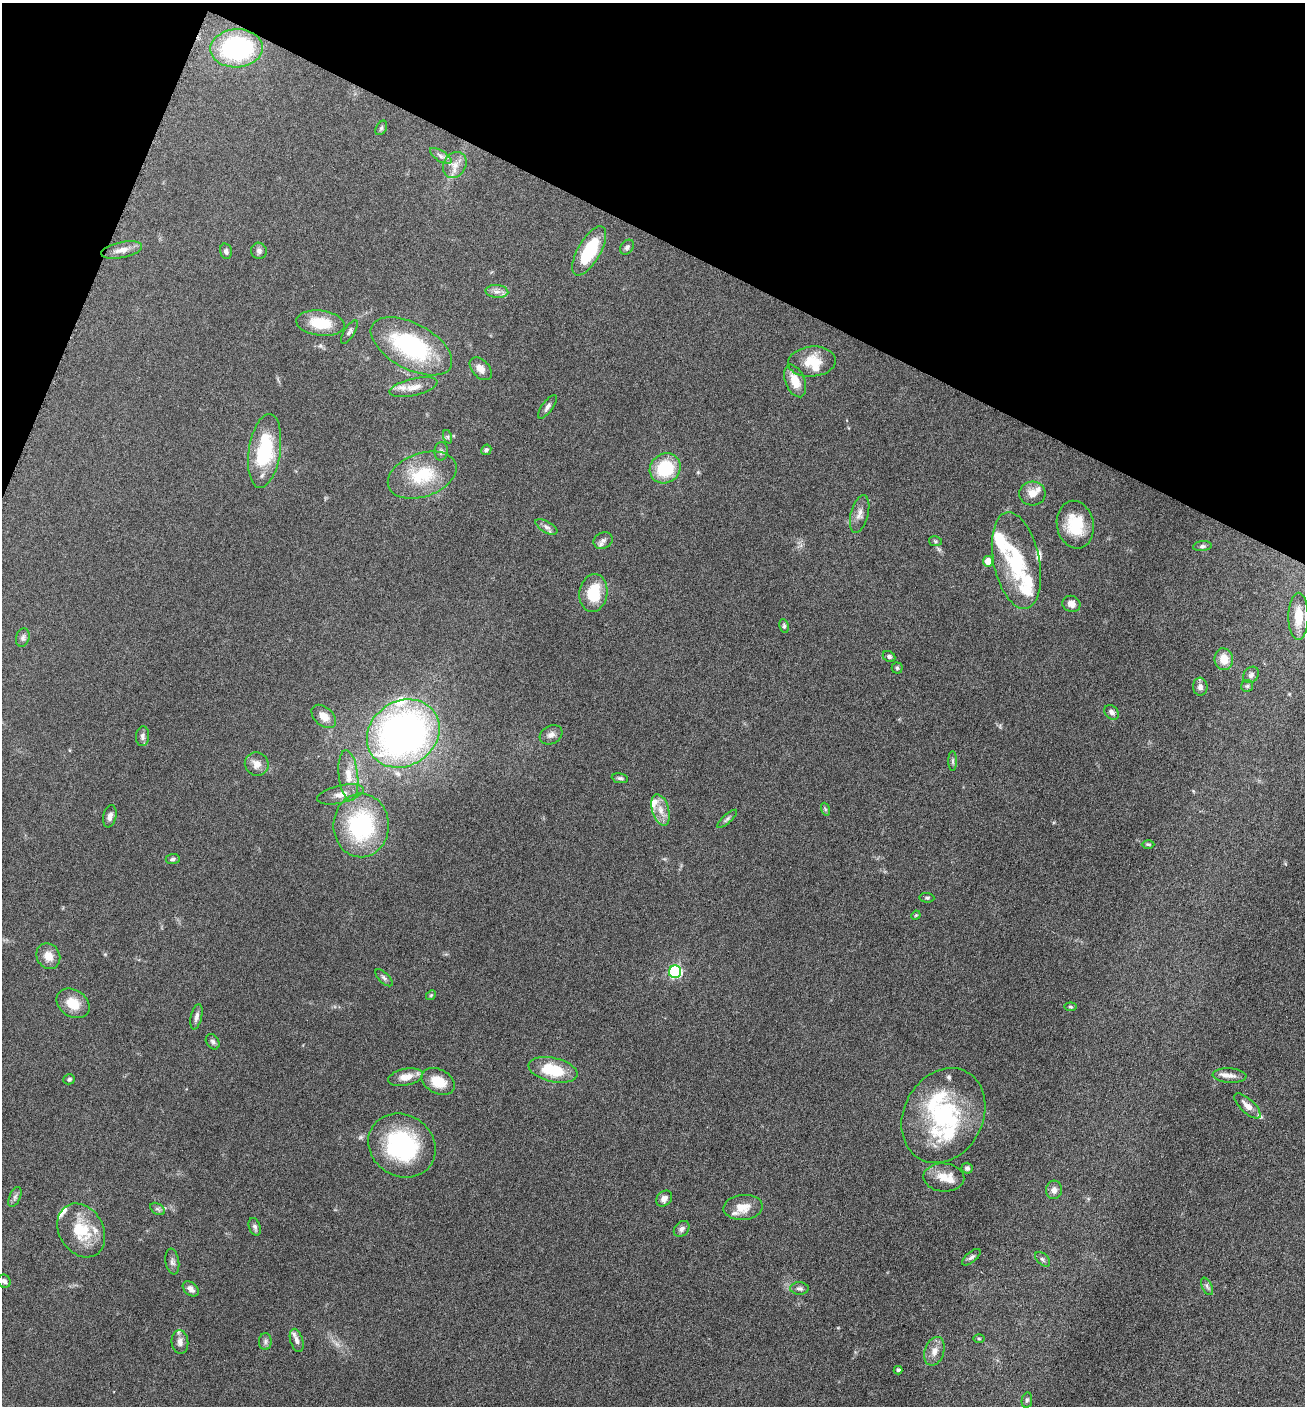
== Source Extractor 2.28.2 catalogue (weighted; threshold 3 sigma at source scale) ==
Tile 2 of 4 x 4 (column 2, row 1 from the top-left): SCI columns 1589-2891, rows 4218-5621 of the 5649 x 5632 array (HDU 1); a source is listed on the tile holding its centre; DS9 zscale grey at full resolution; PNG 1307 x 1408 px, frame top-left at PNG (2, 3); each listed source drawn as its Kron ellipse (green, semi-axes under 4 px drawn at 4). Shown black and unused: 20% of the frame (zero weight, under 6 of 12 exposures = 1% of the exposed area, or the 3 px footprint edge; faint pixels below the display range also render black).
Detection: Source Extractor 2.28.2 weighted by HDU 2 'WHT'; one run over the whole footprint, this tile lists its part. Background 0.0873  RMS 0.0038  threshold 0.0156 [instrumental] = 3 sigma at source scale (4.09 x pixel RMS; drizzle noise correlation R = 1.36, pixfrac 0.8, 0.05/0.05 arcsec/px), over >= 5 px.
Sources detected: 121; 1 too faint to see at this stretch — neither listed nor drawn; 17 inside a brighter listed object's ellipse — not listed separately; the other 103 listed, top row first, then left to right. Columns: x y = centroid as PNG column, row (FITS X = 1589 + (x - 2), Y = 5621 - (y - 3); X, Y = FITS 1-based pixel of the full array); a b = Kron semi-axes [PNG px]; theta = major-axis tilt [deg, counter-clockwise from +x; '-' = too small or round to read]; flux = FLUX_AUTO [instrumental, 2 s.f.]
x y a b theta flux
236 48 26 19 3 50
381 128 8 5 61 0.68
441 156 12 5 -33 1.5
455 165 14 11 59 3.4
627 247 8 6 50 0.95
122 250 21 8 12 3.1
226 251 8 6 -76 0.99
259 251 8 7 - 1.3
589 251 27 11 60 17
497 291 11 6 -4 1.8
320 323 24 12 -7 11
349 332 13 5 58 1.1
411 346 44 22 -28 42
812 362 24 15 5 7.9
481 369 13 8 -47 2.5
795 381 17 9 -67 5.4
413 387 24 8 13 3.6
547 407 14 5 54 1.3
448 437 7 4 -72 0.56
486 450 5 5 - 0.7
265 451 37 16 81 26
441 451 9 7 87 1
665 468 16 14 38 18
422 475 36 21 19 17
1032 494 13 12 - 3.5
860 514 19 8 75 2.6
1075 525 24 18 -79 12
546 527 12 5 -29 1.3
603 540 10 8 27 1.4
935 541 6 5 - 0.61
1202 546 9 5 6 0.79
988 561 5 5 - 5.6
1016 561 49 23 -78 24
593 593 19 14 81 12
1071 604 9 8 - 2.2
1298 616 23 10 90 7.5
784 626 7 4 -81 0.69
23 637 9 6 72 1.1
889 657 6 5 - 0.87
1224 659 11 9 -81 4.9
897 668 5 5 - 0.5
1251 675 9 7 52 1.1
1247 686 6 6 - 0.63
1200 687 9 7 -87 1.4
1112 712 8 6 -43 1.4
324 716 14 9 -41 3.5
403 733 38 32 34 160
551 735 12 9 29 1.9
143 736 10 6 85 1.2
953 761 10 4 -90 0.76
257 764 12 11 - 3.2
348 775 25 9 -84 5.5
620 778 8 5 -8 0.75
341 794 24 9 13 3.5
825 809 7 4 -71 0.5
661 810 16 8 -73 3.6
110 816 11 6 77 1.5
727 819 12 4 42 0.87
361 825 32 27 -90 39
1148 844 6 4 -1 0.55
173 859 7 5 5 0.74
927 898 7 5 -4 0.59
916 915 5 3 - 0.33
48 956 13 11 -58 3.8
675 972 6 6 - 44
384 978 11 5 -44 0.9
431 995 5 4 - 0.44
73 1003 18 13 -33 6.6
1071 1007 6 4 -7 0.43
196 1017 13 5 77 1.5
213 1042 8 6 -57 0.88
553 1070 25 12 -13 15
1230 1076 17 7 -5 2.5
406 1077 18 8 12 4.3
69 1079 6 5 - 0.73
438 1081 17 12 -27 7.5
1247 1106 17 7 -44 2.7
943 1116 49 39 62 41
402 1145 35 30 -33 40
967 1168 5 5 - 0.87
944 1177 20 14 -4 5.6
1054 1190 9 8 - 1.8
15 1197 10 5 65 1.1
664 1198 9 7 44 1.9
743 1207 19 12 5 4.8
158 1209 8 5 -33 0.84
255 1227 9 5 -70 1.1
682 1229 9 6 45 1.2
81 1230 28 22 -58 14
971 1257 11 5 40 0.96
1043 1259 9 5 -45 0.88
172 1262 13 7 -80 1.3
4 1281 7 6 - 1
1207 1286 9 5 -64 0.88
799 1288 9 6 -1 1.2
191 1289 9 6 -42 1.9
979 1339 6 4 -1 0.39
297 1340 12 6 -73 1.4
180 1342 12 8 -84 2.1
265 1342 8 6 89 0.96
934 1351 15 9 71 3.1
898 1370 4 4 - 0.82
1027 1400 8 5 80 0.74